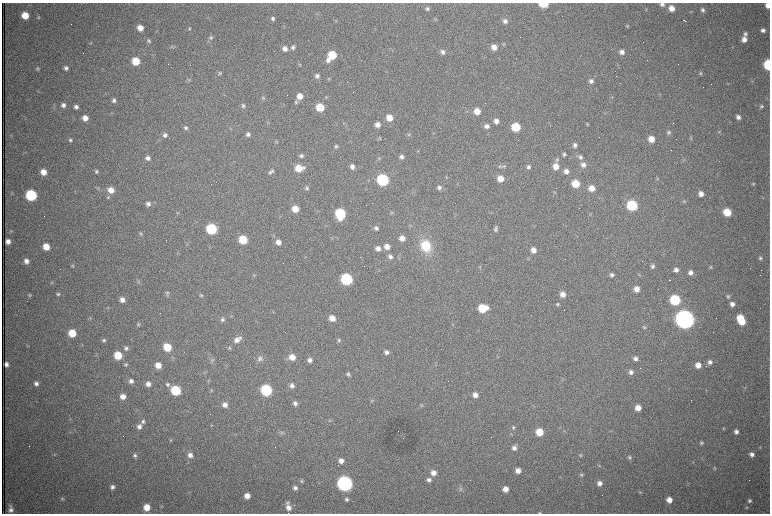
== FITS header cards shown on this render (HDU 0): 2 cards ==
NAXIS1  =                 1536 /fastest changing axis
NAXIS2  =                 1023 /next to fastest changing axis

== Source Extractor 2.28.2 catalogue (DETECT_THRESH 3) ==
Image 1536 x 1023 px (HDU 0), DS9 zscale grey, zoomed out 1/2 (1 PNG px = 2 x 2 image px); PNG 772 x 516 px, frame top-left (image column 1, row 1022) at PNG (2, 3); no overlay
Background 1070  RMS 16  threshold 49.5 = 3 sigma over >= 5 px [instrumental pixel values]
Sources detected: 317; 61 cannot appear on this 1/2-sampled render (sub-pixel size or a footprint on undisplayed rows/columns) and are not listed; the other 256 listed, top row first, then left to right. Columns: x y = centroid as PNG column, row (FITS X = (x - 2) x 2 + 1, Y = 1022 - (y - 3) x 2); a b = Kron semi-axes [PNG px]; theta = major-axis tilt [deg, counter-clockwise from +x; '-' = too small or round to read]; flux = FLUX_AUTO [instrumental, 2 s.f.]
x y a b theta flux
543 4 6 4 1 1.3e+05
662 4 6 5 - 1.2e+04
768 5 5 4 - 2.5e+04
671 8 6 5 - 3.5e+04
427 9 5 5 - 6.8e+03
646 10 4 2 - 2.2e+03
703 10 5 5 - 9.1e+03
691 12 4 2 - 2.4e+03
316 14 3 2 - 2.0e+03
25 15 5 5 - 6.7e+04
38 17 5 4 - 4.9e+03
273 19 4 4 - 7.1e+03
336 21 4 3 - 2.5e+03
505 21 6 5 - 1.3e+04
684 21 5 1 - 5.2e+03
627 26 4 4 - 4.0e+03
140 28 5 5 - 3.2e+04
189 29 5 4 - 4.3e+03
763 30 6 5 - 1.2e+04
745 34 6 5 - 9.8e+03
211 38 6 6 - 7.4e+03
744 40 6 5 - 2.3e+04
149 41 5 4 - 6.7e+03
503 44 4 4 - 4.1e+03
171 47 5 2 - 2.9e+03
293 47 6 5 - 9.6e+03
494 47 6 5 - 3.0e+04
285 49 6 6 - 1.9e+04
443 52 5 5 - 1.3e+04
622 52 5 5 - 1.7e+04
332 55 6 6 - 1.2e+05
328 60 6 6 - 1.6e+04
136 61 6 5 - 9.0e+04
299 64 4 2 - 2.3e+03
190 65 2 1 - 9.9e+04
768 65 6 4 -86 2.2e+05
66 68 5 5 - 1.0e+04
38 69 5 4 - 5.0e+03
219 73 5 5 - 6.0e+03
700 73 5 5 - 5.2e+03
317 76 5 5 - 1.1e+04
329 79 5 3 - 3.8e+03
189 80 5 4 - 4.9e+03
591 81 5 5 - 1.4e+04
728 83 4 2 - 2.4e+03
300 96 6 6 - 3.3e+04
263 98 5 4 - 4.0e+03
114 100 5 4 - 9.9e+03
296 102 5 5 - 6.2e+03
63 105 5 5 - 1.3e+04
243 106 6 5 - 6.9e+03
761 106 5 5 - 6.5e+03
76 107 5 5 - 1.2e+04
320 107 6 5 - 9.4e+04
477 111 5 5 - 4.3e+04
738 117 5 5 - 1.2e+04
85 118 5 5 - 3.0e+04
389 118 5 5 - 4.4e+04
496 121 5 5 - 1.8e+04
268 122 4 2 - 2.6e+03
343 123 4 2 - 2.5e+03
587 124 5 4 - 3.6e+03
377 125 5 5 - 2.3e+04
487 126 6 6 - 1.7e+04
516 127 6 5 - 1.3e+05
186 128 5 5 - 8.2e+03
669 132 5 5 - 7.5e+03
719 132 4 3 - 3.2e+03
248 134 5 5 - 1.1e+04
409 134 5 5 - 4.5e+03
165 135 6 6 - 1.2e+04
599 137 2 1 - 1.9e+03
379 138 5 3 - 3.7e+03
691 138 4 3 - 3.0e+03
651 139 6 5 - 4.3e+04
70 140 5 4 - 6.7e+03
575 145 5 5 - 1.0e+04
336 146 5 5 - 5.4e+03
418 151 3 3 - 2.4e+03
564 154 5 4 - 6.3e+03
301 156 5 5 - 8.3e+03
401 157 5 5 - 1.2e+04
580 157 7 6 - 1.2e+04
148 158 5 5 - 1.3e+04
379 158 5 3 - 3.7e+03
684 159 4 3 - 3.2e+03
557 160 5 5 - 6.1e+03
583 165 7 6 - 1.6e+04
585 165 2 1 - 2.2e+03
500 166 5 5 - 6.1e+03
504 166 5 4 - 5.0e+03
556 166 6 6 - 3.3e+04
352 167 5 5 - 1.3e+04
528 167 6 5 - 1.0e+04
299 168 7 5 1 7.1e+04
96 171 5 4 - 6.2e+03
272 171 6 5 - 6.3e+03
566 171 6 5 - 1.9e+04
43 172 6 5 - 3.7e+04
270 172 6 5 - 7.9e+03
446 177 5 2 - 2.6e+03
500 179 6 5 - 4.3e+04
657 179 4 4 - 3.3e+03
383 180 6 6 - 4.8e+05
576 184 5 5 - 8.4e+04
753 184 5 4 - 5.0e+03
307 188 5 4 - 6.1e+03
439 188 6 5 - 1.1e+04
591 188 5 5 - 3.4e+04
111 190 6 6 - 3.5e+04
701 194 6 5 - 2.0e+04
31 195 6 6 - 3.7e+05
108 197 5 4 - 5.8e+03
684 201 5 3 - 4.2e+03
148 204 6 6 - 1.5e+04
632 205 6 6 - 2.6e+05
295 209 6 5 - 4.7e+04
727 212 6 5 - 8.4e+04
177 213 4 3 - 2.9e+03
392 213 5 4 - 4.6e+03
340 214 6 6 - 2.8e+05
496 227 6 5 - 6.8e+03
376 228 5 5 - 9.1e+03
211 229 6 6 - 2.9e+05
495 230 6 5 - 6.8e+03
141 233 6 4 -60 5.2e+03
402 238 6 5 - 2.5e+04
243 240 6 5 - 1.1e+05
8 241 4 4 - 1.8e+04
278 242 6 5 - 2.3e+04
426 246 14 11 -71 1.1e+05
46 247 6 5 - 5.1e+04
387 247 6 6 - 2.4e+04
378 248 6 6 - 2.0e+04
533 250 5 5 - 2.3e+04
390 257 6 5 - 1.1e+04
760 258 5 5 - 7.1e+03
26 261 5 5 - 1.7e+04
73 265 5 4 - 4.2e+03
653 266 5 4 - 7.9e+03
480 267 4 4 - 3.5e+03
711 267 5 4 - 4.3e+03
379 270 3 3 - 2.4e+03
676 270 5 5 - 1.4e+04
690 272 5 5 - 1.6e+04
254 275 5 3 - 3.7e+03
612 275 5 5 - 1.0e+04
639 275 4 3 - 3.1e+03
347 279 6 6 - 4.4e+05
52 282 5 4 - 4.3e+03
139 282 6 5 - 6.1e+03
636 289 6 5 - 2.9e+04
58 294 5 5 - 6.3e+03
167 294 7 5 -84 7.0e+03
563 294 6 6 - 2.7e+04
30 295 5 4 - 5.0e+03
201 295 5 4 - 4.8e+03
728 296 5 5 - 5.7e+03
122 300 6 5 - 1.9e+04
675 300 6 6 - 2.7e+05
558 304 5 4 - 5.4e+03
732 304 5 5 - 1.6e+04
108 307 3 2 - 2.3e+03
483 308 7 6 - 1.2e+05
231 316 3 3 - 2.4e+03
90 318 5 2 - 2.9e+03
332 318 6 5 - 3.8e+04
740 318 6 6 - 7.4e+04
685 319 7 7 - 4.3e+06
222 320 5 5 - 8.4e+03
742 322 5 4 - 5.3e+04
139 324 5 4 - 4.8e+03
644 327 5 4 - 5.0e+03
72 333 5 5 - 8.3e+04
104 340 5 4 - 6.8e+03
237 340 9 6 36 2.4e+04
339 340 5 4 - 5.6e+03
27 346 3 3 - 2.6e+03
167 347 6 5 - 9.2e+04
126 348 6 5 - 9.3e+03
230 348 5 4 - 4.2e+03
387 352 5 5 - 1.2e+04
118 355 6 5 - 9.6e+04
173 357 4 3 - 3.1e+03
292 357 7 6 - 4.0e+04
498 357 5 2 - 2.4e+03
260 358 9 7 -82 1.6e+04
635 359 5 5 - 1.3e+04
212 360 6 6 - 8.6e+03
310 360 5 5 - 1.2e+04
710 362 5 5 - 1.2e+04
6 364 4 3 - 1.3e+04
126 364 5 4 - 5.4e+03
158 365 5 5 - 3.9e+04
698 365 5 5 - 3.0e+04
631 372 6 5 - 1.2e+04
348 374 5 4 - 7.6e+03
131 381 5 5 - 1.3e+04
36 383 5 5 - 1.2e+04
148 384 5 5 - 1.8e+04
167 384 6 6 - 8.9e+03
292 386 5 5 - 1.4e+04
745 387 4 3 - 3.4e+03
176 390 6 6 - 2.0e+05
211 390 4 3 - 3.3e+03
266 390 6 6 - 3.6e+05
475 395 5 5 - 2.3e+04
123 397 5 5 - 2.6e+04
372 401 5 3 - 3.7e+03
295 403 6 5 - 1.3e+04
225 405 6 5 - 2.0e+04
421 405 5 4 - 3.9e+03
638 408 6 5 - 3.1e+04
330 420 5 3 - 3.3e+03
143 421 5 5 - 9.3e+03
211 425 4 4 - 3.0e+03
139 427 6 6 - 1.5e+04
513 427 5 5 - 5.9e+03
723 429 4 3 - 3.0e+03
282 432 5 5 - 5.4e+03
539 432 6 5 - 6.9e+04
736 432 5 5 - 1.3e+04
511 434 4 3 - 2.8e+03
170 440 4 4 - 3.5e+03
701 443 5 4 - 6.7e+03
514 448 6 5 - 1.6e+04
752 454 5 5 - 1.5e+04
135 455 5 5 - 8.4e+03
190 455 6 6 - 1.9e+04
581 455 5 5 - 4.7e+03
629 457 5 5 - 6.7e+03
341 461 5 5 - 2.0e+04
599 466 4 4 - 3.3e+03
714 468 5 3 - 3.4e+03
518 470 6 5 - 2.4e+04
433 473 6 6 - 2.5e+04
581 474 5 5 - 5.9e+03
429 480 6 6 - 1.4e+04
302 481 5 4 - 5.3e+03
345 483 7 6 - 1.5e+06
600 483 6 5 - 1.8e+04
112 487 5 5 - 1.3e+04
295 488 5 5 - 1.2e+04
461 489 7 6 - 9.2e+03
505 489 5 5 - 2.9e+04
640 492 5 4 - 4.0e+03
247 496 5 5 - 2.9e+04
62 499 5 4 - 5.2e+03
346 499 5 5 - 7.7e+03
669 500 5 5 - 2.7e+04
749 501 5 5 - 7.8e+03
147 507 6 5 - 4.8e+04
288 507 10 6 -78 2.7e+04
746 508 5 3 - 3.1e+03
11 510 7 6 - 1.6e+04
540 513 6 4 -4 5.2e+03
At the frame edge (FLAGS 8, measured only in part): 5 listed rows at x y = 543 4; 662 4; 768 5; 768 65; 540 513
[61 sub-pixel or undisplayed-footprint detections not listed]